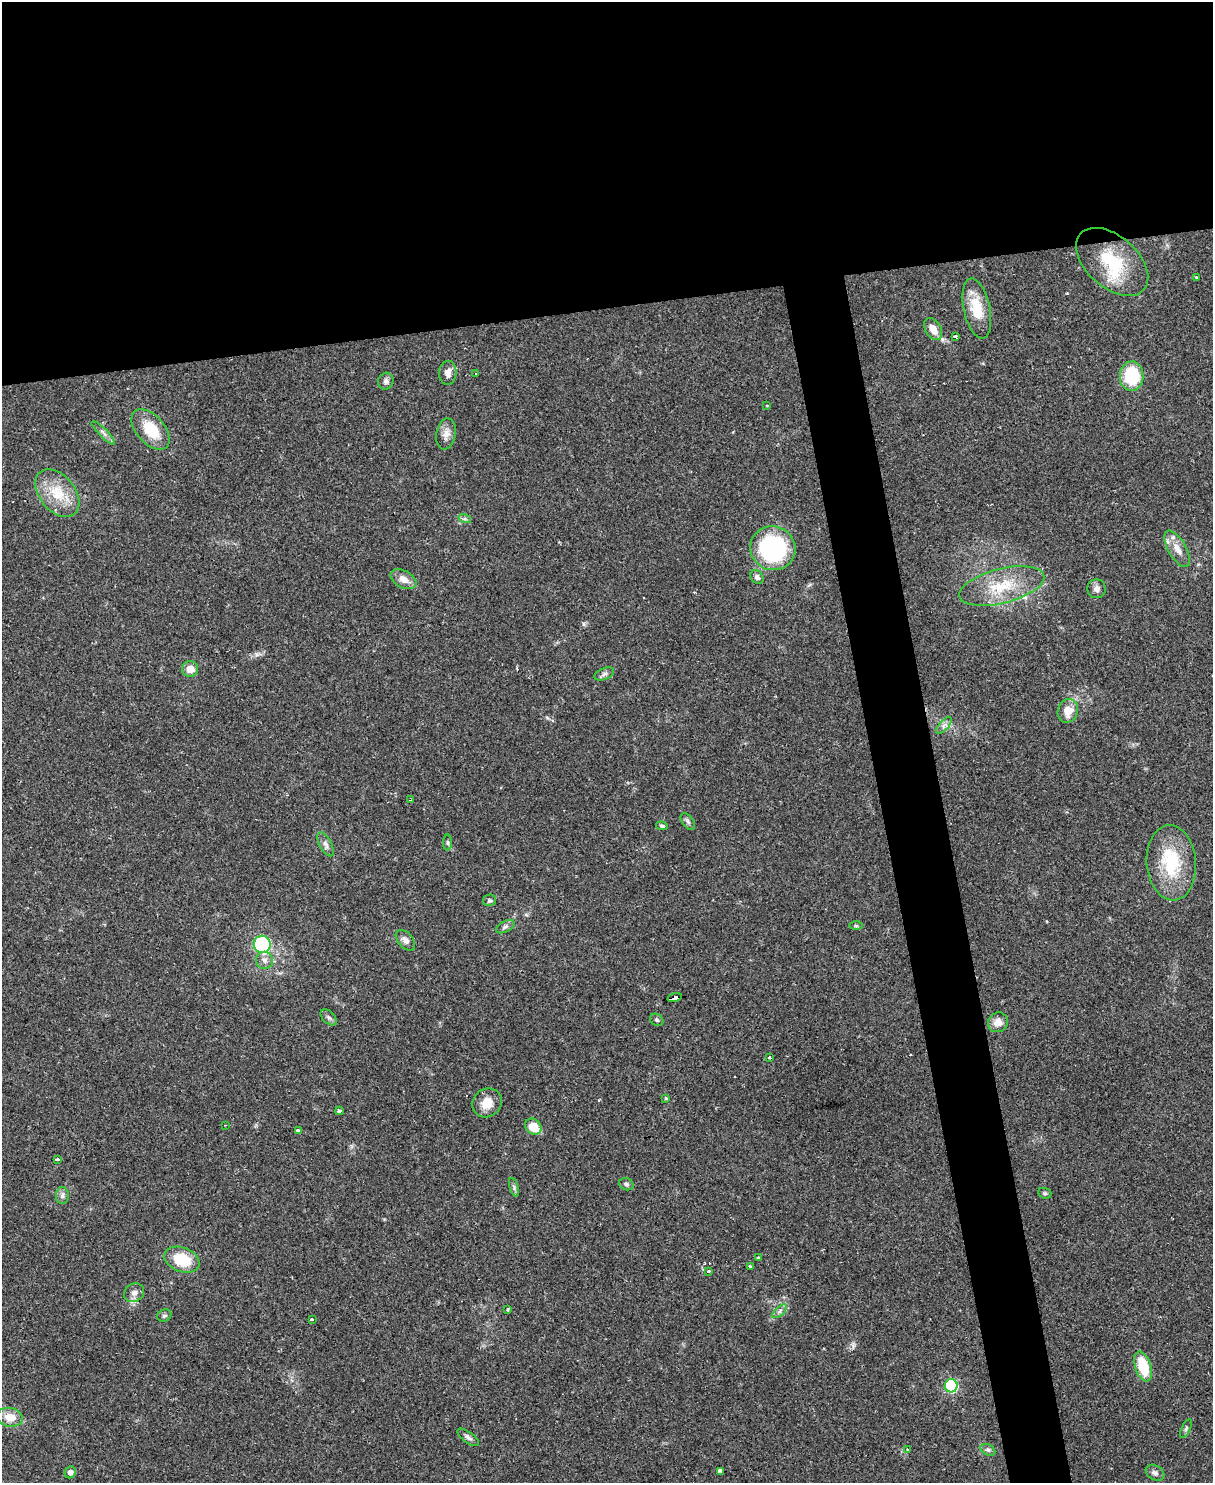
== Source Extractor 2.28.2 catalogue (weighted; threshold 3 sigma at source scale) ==
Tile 2 of 4 x 3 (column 2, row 1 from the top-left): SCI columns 1212-2422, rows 3210-4690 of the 4844 x 4824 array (HDU 1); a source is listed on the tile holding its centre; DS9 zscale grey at full resolution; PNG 1215 x 1485 px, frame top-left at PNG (2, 2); each listed source drawn as its Kron ellipse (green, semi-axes under 4 px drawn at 4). Shown black and unused: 25% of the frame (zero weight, under 2 of 3 exposures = <1% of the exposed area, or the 3 px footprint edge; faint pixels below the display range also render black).
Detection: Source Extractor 2.28.2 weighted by HDU 2 'WHT'; one run over the whole footprint, this tile lists its part. Background 0.0698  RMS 0.0058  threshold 0.0262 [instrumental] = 3 sigma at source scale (4.5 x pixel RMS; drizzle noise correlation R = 1.50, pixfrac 1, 0.05/0.05 arcsec/px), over >= 5 px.
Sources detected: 77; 5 cosmic-ray / hot-pixel residue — neither listed nor drawn; the other 72 listed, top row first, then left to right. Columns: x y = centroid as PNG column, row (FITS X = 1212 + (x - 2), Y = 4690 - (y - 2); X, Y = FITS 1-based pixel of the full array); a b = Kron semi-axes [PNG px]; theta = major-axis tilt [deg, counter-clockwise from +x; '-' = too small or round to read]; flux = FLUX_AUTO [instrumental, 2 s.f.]
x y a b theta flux
1112 262 42 25 -41 34
1196 277 3 3 - 0.88
977 309 31 13 -78 17
933 329 12 7 -59 6
955 336 4 3 - 4.7
448 373 12 8 87 3.8
476 373 3 3 - 1.1
1132 376 14 12 87 31
386 381 8 7 - 1.8
767 406 3 2 - 0.93
151 429 24 14 -48 19
103 433 16 3 -45 1.9
446 434 16 9 80 4.5
57 493 27 17 -50 18
465 519 6 4 -18 1.2
773 548 23 22 - 86
1177 549 20 9 -60 6.5
757 577 7 6 - 2
403 579 14 8 -28 5.4
1002 586 43 17 14 25
1096 589 9 9 - 2.7
190 669 8 8 - 6.4
604 674 10 5 22 1.6
1068 711 12 10 70 8.5
944 725 10 4 48 2
411 800 3 2 - 0.73
688 821 9 5 -52 1.5
662 826 6 4 -10 0.9
447 843 8 4 -90 1
326 844 13 6 -60 2.3
1171 863 37 24 -85 34
489 900 6 6 - 1.1
856 926 6 4 0 0.85
505 927 10 5 27 1.5
405 940 12 7 -48 2.9
262 944 8 8 - 44
264 960 8 8 - 2.8
675 998 7 3 13 18
329 1017 10 6 -45 1.7
657 1020 7 5 -33 1.1
998 1022 10 9 - 4.9
769 1058 3 3 - 0.76
666 1098 4 4 - 0.55
487 1103 15 14 - 8.3
339 1111 4 3 - 3
225 1125 3 2 - 0.77
533 1127 9 7 -42 10
298 1130 4 3 - 2.6
57 1159 4 3 - 2.1
626 1184 7 6 - 1.4
514 1187 10 4 -72 1.3
1045 1193 7 5 -21 0.93
62 1196 8 6 89 1.8
758 1257 3 3 - 1.6
182 1260 18 12 -22 21
750 1266 3 3 - 3.7
709 1271 3 3 - 1
134 1293 10 9 - 2.9
508 1310 4 3 - 0.57
780 1311 9 4 42 1.7
164 1316 7 6 - 1.3
312 1319 3 3 - 1.9
1143 1366 16 7 -72 22
951 1386 6 6 - 55
10 1417 13 9 -11 8.2
1186 1428 10 4 64 1.1
468 1437 12 5 -37 1.9
908 1449 3 3 - 1.5
988 1450 8 5 -29 1.4
720 1471 4 3 - 43
70 1472 6 5 - 2.6
1155 1473 10 7 -31 2.1
Overlapping masked pixels (flux is a lower limit): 1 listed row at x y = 675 998